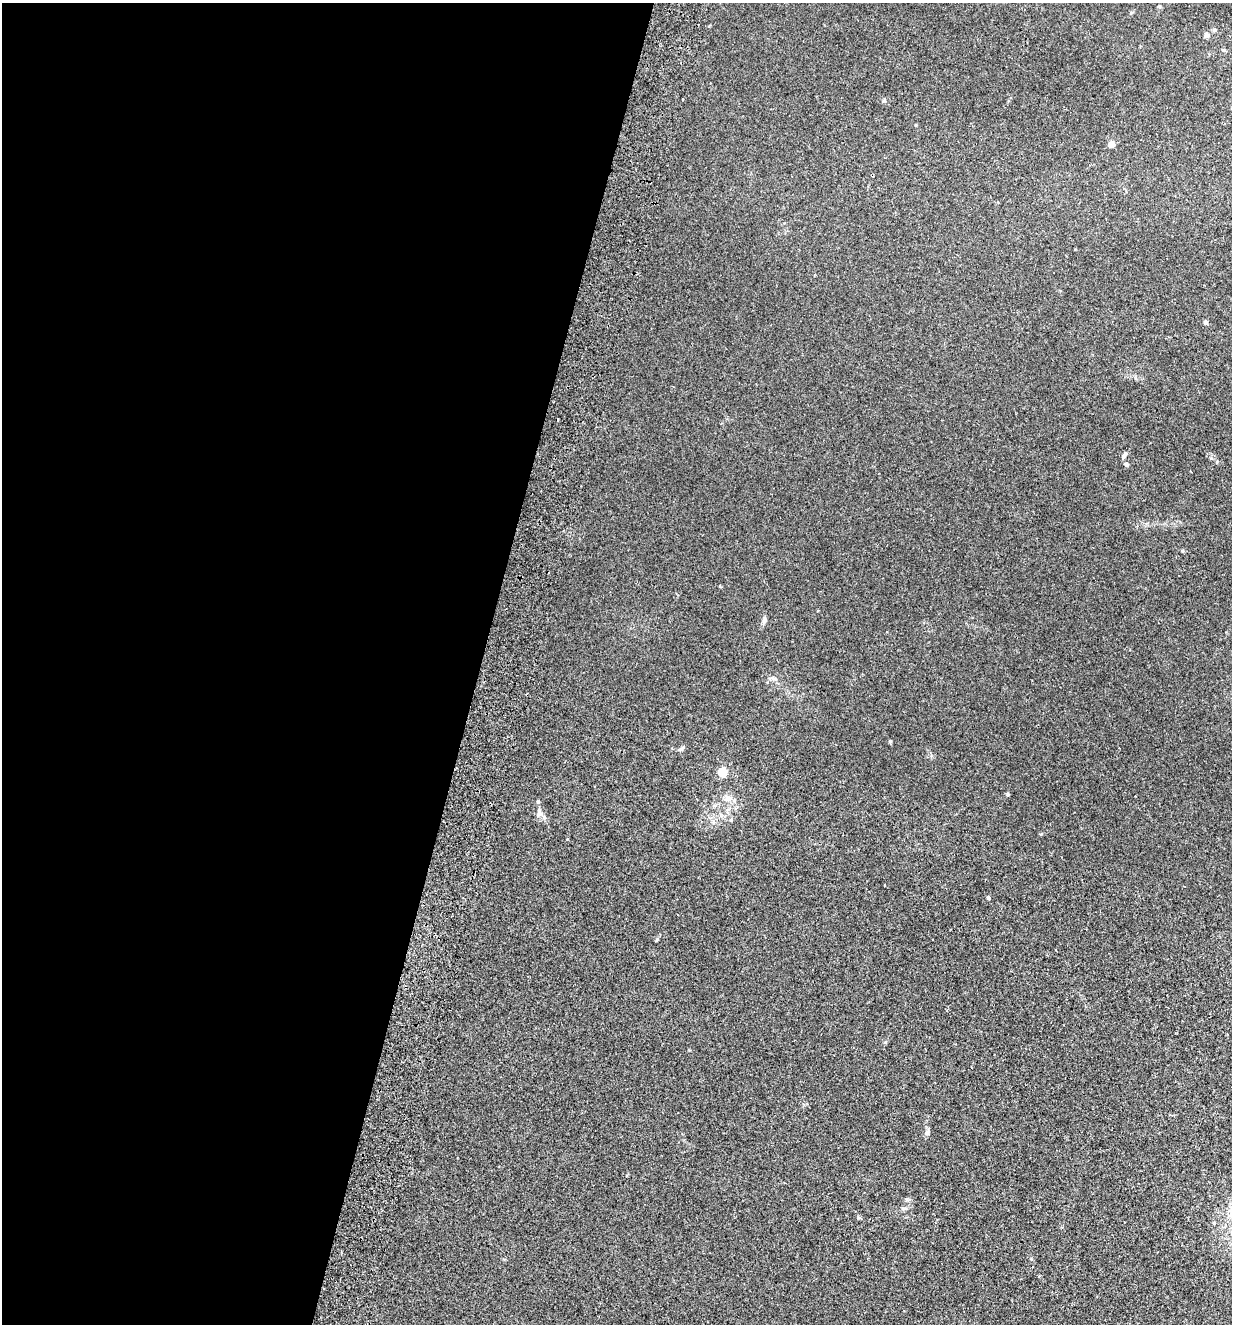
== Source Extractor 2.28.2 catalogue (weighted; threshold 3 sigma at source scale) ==
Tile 5 of 4 x 4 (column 1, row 2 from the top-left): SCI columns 316-1545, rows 2668-3989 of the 5423 x 5336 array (HDU 1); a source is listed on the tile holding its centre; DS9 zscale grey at full resolution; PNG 1234 x 1326 px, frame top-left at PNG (2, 3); no overlay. Shown black and unused: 39% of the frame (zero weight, under 2 of 3 exposures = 3% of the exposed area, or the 3 px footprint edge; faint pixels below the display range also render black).
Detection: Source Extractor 2.28.2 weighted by HDU 2 'WHT'; one run over the whole footprint, this tile lists its part. Background 0.0241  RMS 0.0062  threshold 0.0281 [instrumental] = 3 sigma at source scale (4.5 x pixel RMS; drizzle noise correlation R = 1.50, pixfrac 1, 0.05/0.05 arcsec/px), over >= 5 px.
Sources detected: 24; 1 inside a brighter listed object's ellipse — not listed separately; the other 23 listed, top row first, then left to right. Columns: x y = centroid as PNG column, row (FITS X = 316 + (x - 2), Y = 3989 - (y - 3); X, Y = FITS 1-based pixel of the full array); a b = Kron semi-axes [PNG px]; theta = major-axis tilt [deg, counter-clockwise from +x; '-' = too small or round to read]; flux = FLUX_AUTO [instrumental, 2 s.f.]
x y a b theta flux
1214 30 5 5 - 0.93
1206 35 6 5 - 1.8
1223 50 6 4 -20 0.78
683 99 3 2 - 0.87
884 100 5 5 - 0.84
1111 144 4 4 - 6.4
1206 322 5 5 - 1.2
1123 456 7 5 46 1.1
1126 464 6 5 - 1.2
1182 551 5 4 - 0.65
765 620 8 6 88 1.6
773 678 10 4 -16 1.4
890 741 4 3 - 0.81
681 749 10 4 33 1.2
722 772 5 5 - 31
1007 794 5 3 - 0.62
728 798 12 7 -21 3.1
538 814 10 5 72 1.7
988 898 4 3 - 1.3
657 940 4 4 - 0.64
927 1132 7 6 - 1.6
904 1209 7 4 -1 1
1214 1223 5 3 - 0.56
Unlisted compact peaks at least as high as the median listed source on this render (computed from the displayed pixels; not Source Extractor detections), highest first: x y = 1211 458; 1041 834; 885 1042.